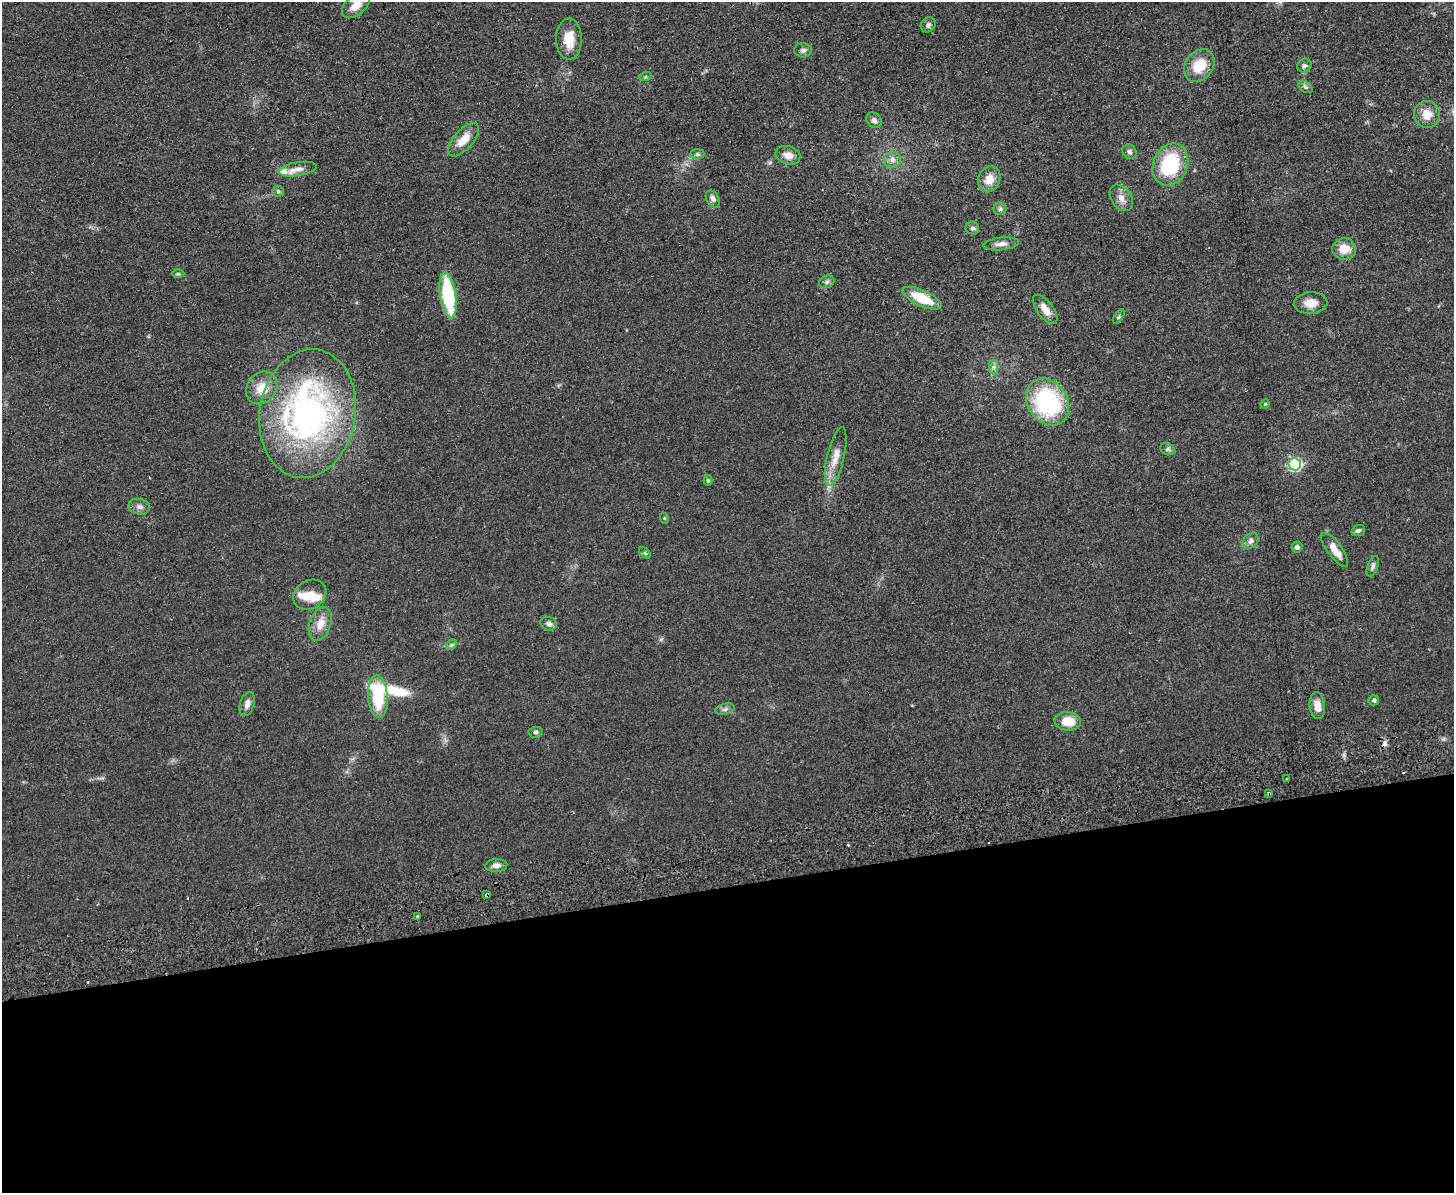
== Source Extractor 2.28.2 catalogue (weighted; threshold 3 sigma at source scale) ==
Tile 11 of 3 x 4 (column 2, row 4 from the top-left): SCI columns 1711-3162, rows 57-1247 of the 4762 x 4877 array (HDU 1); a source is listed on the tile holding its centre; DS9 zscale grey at full resolution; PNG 1456 x 1195 px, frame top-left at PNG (2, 2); each listed source drawn as its Kron ellipse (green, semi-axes under 4 px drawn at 4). Shown black and unused: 26% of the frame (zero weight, under 2 of 3 exposures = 3% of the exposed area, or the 3 px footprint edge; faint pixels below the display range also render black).
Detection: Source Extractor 2.28.2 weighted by HDU 2 'WHT'; one run over the whole footprint, this tile lists its part. Background 0.084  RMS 0.0092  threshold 0.0414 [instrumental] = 3 sigma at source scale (4.5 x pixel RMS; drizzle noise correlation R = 1.50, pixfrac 1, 0.05/0.05 arcsec/px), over >= 5 px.
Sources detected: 71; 1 inside a brighter object's white glare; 2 cosmic-ray / hot-pixel residue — neither listed nor drawn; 3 inside a brighter listed object's ellipse — not listed separately; the other 65 listed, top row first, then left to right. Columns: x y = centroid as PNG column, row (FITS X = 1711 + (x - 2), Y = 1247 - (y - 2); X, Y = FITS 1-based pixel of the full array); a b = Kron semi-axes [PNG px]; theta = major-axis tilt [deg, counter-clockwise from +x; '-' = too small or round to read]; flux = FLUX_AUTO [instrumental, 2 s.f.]
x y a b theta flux
356 5 16 9 40 11
928 25 8 7 - 2.4
569 39 20 13 -90 17
803 50 9 7 2 3
1199 66 17 14 52 21
1304 66 7 6 - 2.4
645 77 6 4 18 1.2
1305 87 8 5 -35 1.9
1427 114 13 13 - 11
874 120 9 7 -44 3.2
463 140 21 9 48 14
1129 152 8 7 - 2.6
697 154 7 5 6 1.7
788 155 12 9 -18 7.6
892 160 8 8 - 4.4
1170 165 22 17 68 62
298 169 19 7 9 7.1
989 179 13 10 65 11
278 191 5 5 - 1.6
1121 198 14 10 -54 7
713 199 9 6 -60 3.5
1000 209 6 6 - 2.1
972 228 7 6 - 2.1
1001 244 18 6 6 5.2
1344 249 12 10 -3 13
178 274 6 4 0 1.2
827 282 8 6 23 2.1
448 295 23 8 -81 71
922 298 21 8 -25 30
1311 303 17 10 4 10
1045 309 17 8 -53 9.3
1119 317 8 4 59 1.4
994 367 7 4 89 2.4
262 388 17 14 52 15
1048 402 25 20 -57 99
1265 404 5 4 - 0.84
308 414 64 48 80 280
1168 449 7 6 - 2.2
836 456 30 8 77 13
1295 464 6 6 - 130
708 481 5 4 - 1.5
139 507 11 7 -12 3.9
664 518 6 3 -72 0.88
1358 531 7 5 19 2.1
1251 541 9 6 52 3.6
1297 547 5 5 - 2.5
1335 550 20 7 -53 12
645 553 7 4 -45 1.4
1373 566 11 5 69 2.6
310 595 17 14 31 12
320 624 17 10 70 11
549 624 8 6 -20 3.2
451 645 6 4 43 1.4
378 697 21 10 -85 42
1374 700 5 5 - 1.8
247 704 12 7 72 5.1
1317 706 13 7 -85 8.9
725 709 9 5 15 2.5
1068 721 13 9 -5 15
535 732 7 5 3 2
1286 779 3 3 - 3.1
1269 794 3 3 - 1.6
496 866 11 6 4 4.3
487 895 4 3 - 4.7
417 916 3 3 - 1.9
Overlapping masked pixels (flux is a lower limit): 2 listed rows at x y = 1269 794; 487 895
Isophote crosses this tile's border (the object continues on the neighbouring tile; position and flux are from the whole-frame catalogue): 1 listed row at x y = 356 5